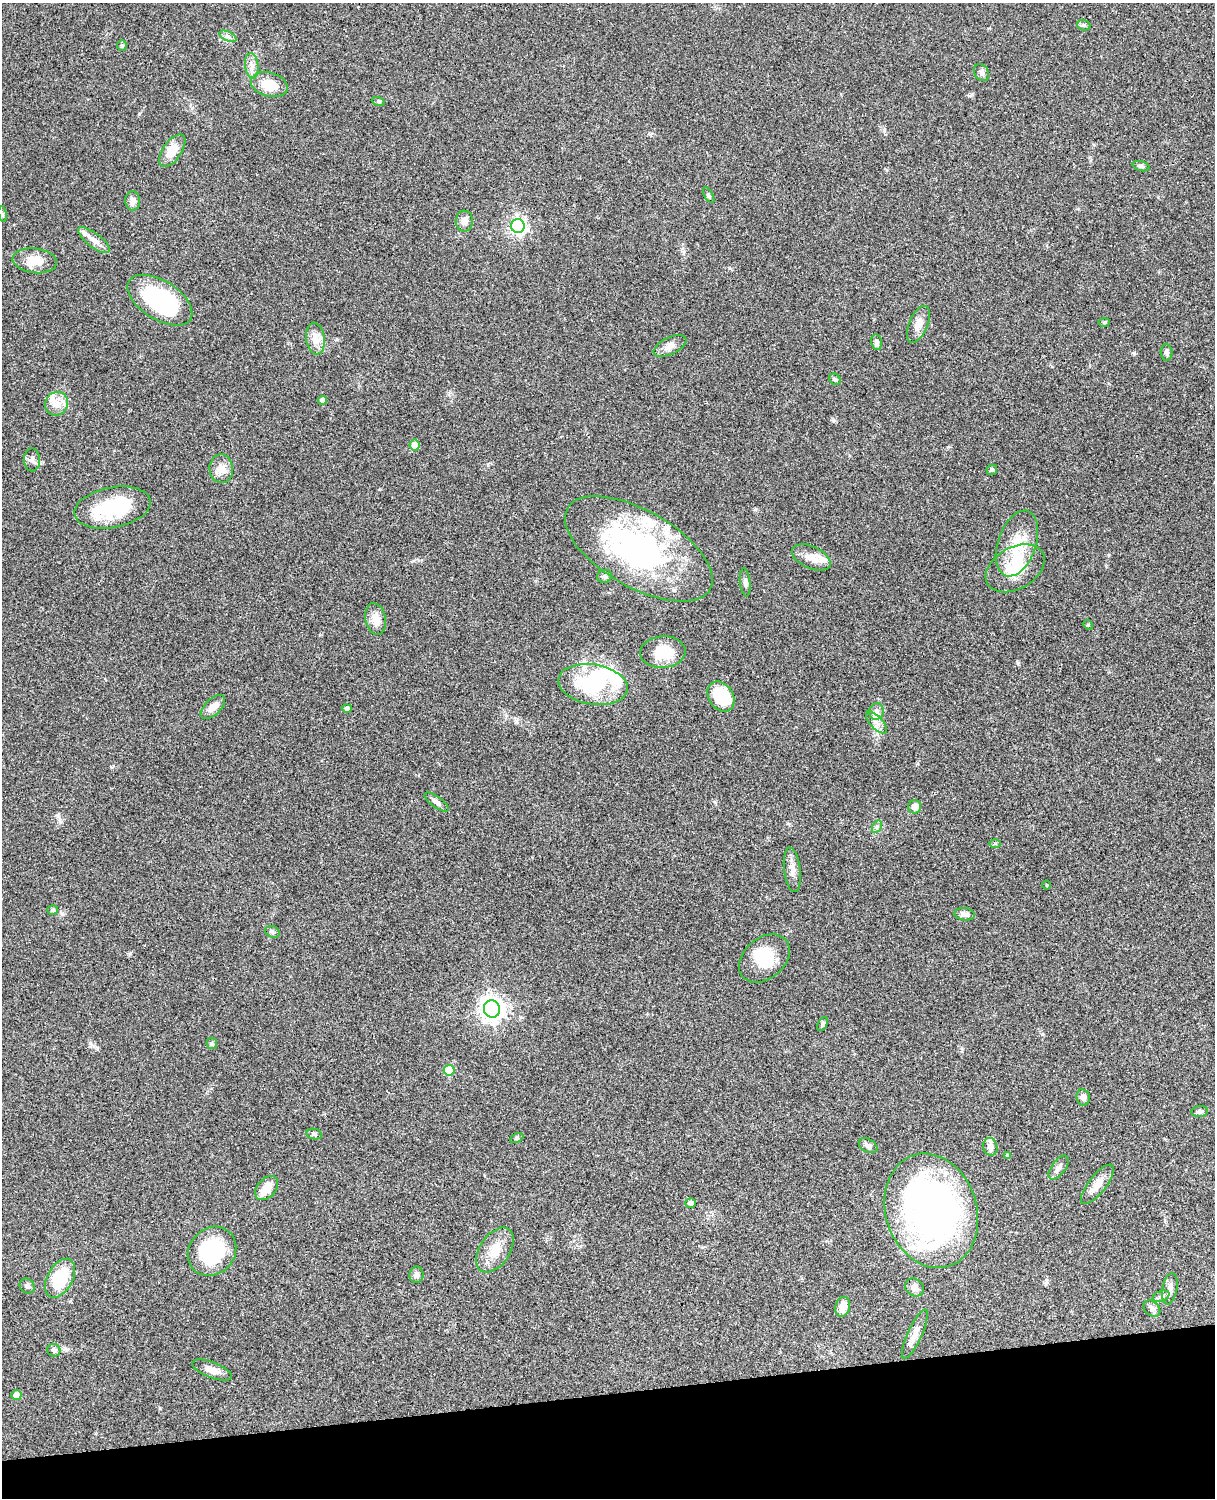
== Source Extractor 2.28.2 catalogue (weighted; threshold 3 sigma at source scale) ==
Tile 10 of 4 x 3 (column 2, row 3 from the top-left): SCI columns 1333-2545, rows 277-1772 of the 5089 x 4927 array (HDU 1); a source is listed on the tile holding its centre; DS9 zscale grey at full resolution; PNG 1217 x 1500 px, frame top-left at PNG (2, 3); each listed source drawn as its Kron ellipse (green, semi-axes under 4 px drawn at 4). Shown black and unused: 7% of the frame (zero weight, under 3 of 4 exposures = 6% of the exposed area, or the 3 px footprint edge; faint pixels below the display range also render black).
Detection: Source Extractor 2.28.2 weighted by HDU 2 'WHT'; one run over the whole footprint, this tile lists its part. Background 0.0961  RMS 0.0063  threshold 0.0281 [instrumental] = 3 sigma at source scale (4.5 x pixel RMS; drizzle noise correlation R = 1.50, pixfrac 1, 0.05/0.05 arcsec/px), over >= 5 px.
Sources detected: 101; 7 inside a brighter object's white glare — neither listed nor drawn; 8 inside a brighter listed object's ellipse — not listed separately; the other 86 listed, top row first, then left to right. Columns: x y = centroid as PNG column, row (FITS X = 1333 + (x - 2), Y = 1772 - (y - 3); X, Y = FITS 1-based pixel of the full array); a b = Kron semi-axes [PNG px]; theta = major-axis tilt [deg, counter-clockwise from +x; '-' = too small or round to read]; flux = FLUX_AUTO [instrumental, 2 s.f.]
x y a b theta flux
1084 25 7 5 -20 1.1
228 36 9 4 -23 1.8
122 45 5 5 - 0.83
252 66 13 6 -84 3.4
981 73 9 7 -57 1.8
269 85 19 12 -16 12
378 101 7 4 -19 0.9
172 151 19 9 56 9.5
1141 166 8 5 -15 1.3
709 195 9 4 -60 0.99
133 201 10 7 -90 3.2
3 214 8 4 -82 0.91
464 221 10 8 89 3.8
518 226 7 6 - 200
94 240 19 7 -38 4.5
35 261 22 12 -7 9.4
160 300 36 19 -32 67
1104 322 6 4 2 0.7
918 324 19 9 67 5.8
315 339 16 9 -82 6.8
876 342 8 5 -77 2
670 346 18 8 26 4.5
1167 352 8 6 -85 1.8
835 379 6 5 - 0.98
322 400 4 4 - 2.4
57 404 12 11 - 6.1
415 445 5 5 - 5.8
32 460 12 8 -87 2.4
221 469 14 12 -85 6.1
992 470 5 5 - 1.1
112 507 38 20 11 40
1017 544 34 19 71 19
639 549 82 38 -30 150
811 557 20 11 -25 6.8
1015 568 32 20 30 21
604 576 7 6 - 1.5
745 582 14 5 -84 2
376 619 16 10 -79 6.7
1088 625 5 4 - 0.59
663 652 23 15 5 18
593 684 35 20 -9 44
721 697 16 12 -56 27
213 707 15 8 45 5.3
347 708 5 4 - 1.7
876 711 8 7 - 2.6
876 722 14 6 -47 3.4
437 802 14 5 -35 2.7
914 807 7 6 - 4.6
877 827 7 4 58 1.1
995 843 6 4 0 0.81
792 870 22 8 -83 4.9
1047 885 4 3 - 0.45
53 910 5 5 - 0.98
965 914 10 6 -6 2.8
272 932 7 5 -22 1.3
764 958 28 20 41 18
492 1009 9 8 - 480
823 1024 7 4 64 1.3
212 1043 5 5 - 1.3
449 1070 5 5 - 20
1083 1097 8 6 -81 2.9
1200 1111 8 5 7 1.7
314 1134 8 5 -10 1.3
517 1138 7 4 26 0.92
868 1146 10 6 -28 2.4
990 1147 9 7 -75 4.3
1008 1156 4 3 - 0.97
1059 1168 14 7 52 2.9
1097 1184 24 9 52 7
267 1188 14 9 50 8.3
691 1203 5 5 - 2.6
931 1211 58 45 -72 250
495 1250 25 15 56 12
212 1251 26 22 48 44
416 1275 8 7 - 2.3
60 1278 21 12 61 27
27 1286 8 7 - 1.7
915 1288 10 8 -38 3.6
1170 1289 16 7 80 3.6
1161 1296 8 5 21 1.8
843 1307 10 7 76 6.2
1152 1309 9 6 -41 2.1
915 1334 27 7 65 5.1
54 1350 7 6 - 1.9
212 1370 21 8 -21 5.4
16 1395 5 5 - 4.6
Unlisted compact peaks at least as high as the median listed source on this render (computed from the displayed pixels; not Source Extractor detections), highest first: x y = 1134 353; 1018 663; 833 421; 139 114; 90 1043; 130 954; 97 1048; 729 268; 160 1408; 884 130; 948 447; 62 914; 112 767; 715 802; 972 94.